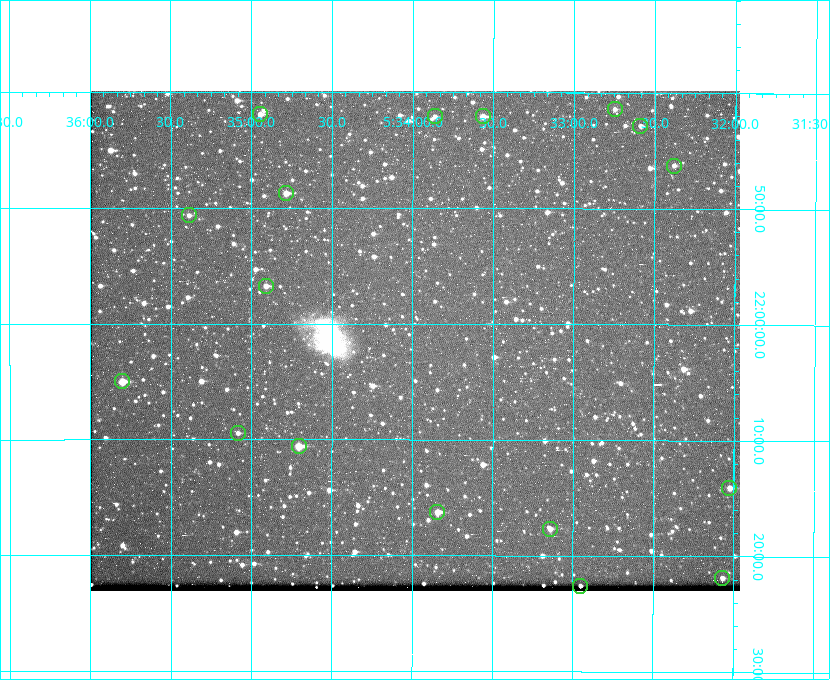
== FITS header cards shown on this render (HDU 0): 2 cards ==
NAXIS1  =                  650 / Width of table row in bytes
NAXIS2  =                  500 / Number of rows in table

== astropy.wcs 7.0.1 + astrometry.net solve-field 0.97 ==
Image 650 x 500 px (HDU 0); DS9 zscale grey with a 90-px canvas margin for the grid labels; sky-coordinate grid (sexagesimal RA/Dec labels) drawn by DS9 from the SOLVED WCS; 17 Tycho-2 reference stars matched to detected sources circled (green)
Header WCS: none
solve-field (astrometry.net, Tycho-2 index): SOLVED blind (the file carries no WCS)
Solved WCS: RA---TAN-SIP/DEC--TAN-SIP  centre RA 05:34:00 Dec +22:01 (83.50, +22.02 deg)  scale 5.18 arcsec/px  FOV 56.1' x 43.2'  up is +180 deg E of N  parity flipped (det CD > 0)
(file carries no celestial WCS; the grid is the blind solution)
Tycho-2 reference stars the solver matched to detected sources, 17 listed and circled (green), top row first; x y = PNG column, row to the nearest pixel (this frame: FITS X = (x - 91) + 1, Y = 500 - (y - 93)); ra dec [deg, ICRS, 3 dp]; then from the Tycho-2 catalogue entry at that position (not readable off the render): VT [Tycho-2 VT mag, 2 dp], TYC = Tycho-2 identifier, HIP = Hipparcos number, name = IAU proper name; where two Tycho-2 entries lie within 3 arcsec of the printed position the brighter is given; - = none
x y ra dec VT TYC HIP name
616 111 83.187 +21.690 11.08 1309-2425-1 - -
261 116 83.736 +21.699 11.29 1309-1120-1 - -
436 118 83.466 +21.702 11.40 1309-1115-1 - -
484 118 83.392 +21.701 10.55 1309-1113-1 - -
641 128 83.147 +21.714 11.44 1309-3159-1 - -
675 168 83.095 +21.771 11.08 1309-3557-1 - -
287 195 83.696 +21.812 10.49 1309-1407-1 - -
190 217 83.847 +21.844 11.20 1309-1337-1 - -
267 288 83.727 +21.946 10.30 1309-1519-1 - -
123 383 83.950 +22.083 9.30 1309-1598-1 - -
239 435 83.771 +22.157 11.30 1309-1609-1 - -
300 448 83.676 +22.176 9.89 1309-1579-1 - -
730 490 83.006 +22.235 10.94 1309-2283-1 - -
438 514 83.460 +22.271 10.44 1309-1652-1 - -
551 531 83.285 +22.294 10.75 1309-1606-1 - -
723 580 83.017 +22.364 10.85 1309-2054-1 - -
581 588 83.238 +22.377 10.96 1309-2365-1 - -